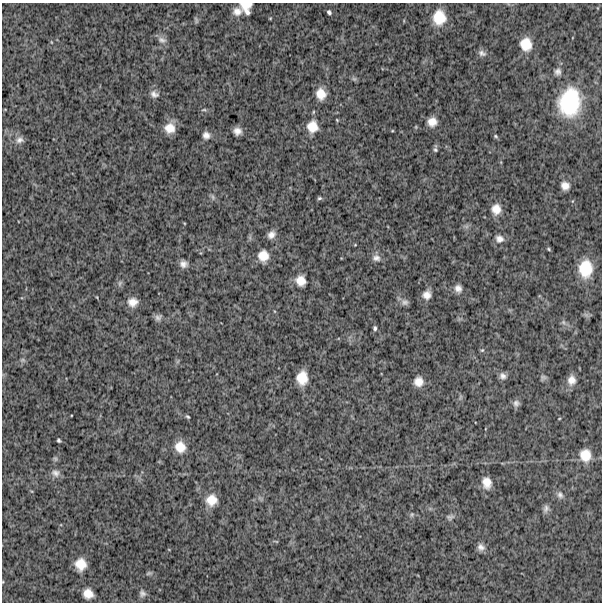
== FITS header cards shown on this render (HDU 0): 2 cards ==
NAXIS1  =                  600
NAXIS2  =                  600

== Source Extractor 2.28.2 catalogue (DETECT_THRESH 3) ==
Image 600 x 600 px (HDU 0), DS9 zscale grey, 1 PNG px = 1 image px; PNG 604 x 604 px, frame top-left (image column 1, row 600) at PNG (2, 3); no overlay
Background 946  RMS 270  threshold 812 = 3 sigma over >= 5 px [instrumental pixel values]
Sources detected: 75; all 75 listed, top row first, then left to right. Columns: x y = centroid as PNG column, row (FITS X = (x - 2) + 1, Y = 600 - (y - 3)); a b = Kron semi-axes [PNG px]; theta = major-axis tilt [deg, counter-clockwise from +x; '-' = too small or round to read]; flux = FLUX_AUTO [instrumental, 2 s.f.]
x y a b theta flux
246 7 13 11 -71 2.3e+05
237 11 10 9 - 1.3e+05
329 12 4 4 - 3.8e+04
439 17 15 13 -90 4.1e+05
196 20 9 3 -71 2.6e+04
162 40 12 7 -18 8.6e+04
51 42 5 3 - 1.3e+04
526 44 14 12 -82 3.3e+05
482 53 11 8 -22 7.7e+04
558 72 9 8 - 7.7e+04
354 79 7 6 - 3.4e+04
154 94 11 9 -24 9.2e+04
321 94 11 9 -78 2.3e+05
569 102 31 23 81 1.4e+06
204 110 7 3 8 2.6e+04
337 120 4 3 - 1.5e+04
432 122 10 9 - 1.7e+05
312 127 14 12 89 2.6e+05
416 127 5 3 - 1.6e+04
170 128 12 11 - 2.3e+05
237 131 7 6 - 1.1e+05
392 131 4 3 - 1.4e+04
206 135 9 9 - 9.3e+04
496 136 6 4 -24 2.7e+04
20 140 11 8 11 8.5e+04
435 150 6 5 - 3.3e+04
565 186 9 8 - 1.3e+05
213 197 9 5 -70 4.4e+04
319 198 6 5 - 3.1e+04
496 209 13 11 -88 2.0e+05
271 235 9 7 46 1.1e+05
499 239 11 9 -26 1.1e+05
355 245 5 3 - 1.3e+04
549 249 5 4 - 2.2e+04
263 256 12 10 -86 2.3e+05
376 258 11 9 -6 9.1e+04
183 264 8 8 - 9.7e+04
585 269 19 14 87 5.3e+05
301 281 12 11 - 2.0e+05
120 283 9 5 72 4.4e+04
458 288 9 8 - 1.0e+05
427 295 9 9 - 1.3e+05
133 302 11 10 - 1.6e+05
405 302 10 8 -16 6.9e+04
158 317 9 6 41 5.9e+04
563 322 8 5 -72 5.1e+04
375 328 6 5 - 3.7e+04
482 350 6 4 41 2.5e+04
23 360 7 5 -20 3.7e+04
503 376 9 8 - 8.1e+04
543 377 8 7 - 4.4e+04
302 378 12 9 87 3.1e+05
571 380 12 10 85 1.5e+05
418 382 10 10 - 1.6e+05
460 397 7 4 71 2.9e+04
516 403 9 8 - 6.9e+04
188 417 5 3 - 2.4e+04
559 419 4 3 - 1.3e+04
59 440 4 3 - 3.0e+04
180 447 13 12 - 2.5e+05
585 455 15 13 -79 3.0e+05
55 459 7 5 -68 3.5e+04
55 473 12 10 -21 9.8e+04
487 483 12 9 -78 1.9e+05
560 495 10 8 -63 7.7e+04
211 500 12 12 - 2.5e+05
546 509 11 7 68 6.9e+04
412 515 7 5 70 3.1e+04
450 517 12 7 8 6.0e+04
276 541 7 3 -13 1.8e+04
481 547 9 8 - 9.0e+04
80 564 11 10 - 2.7e+05
149 573 8 5 10 3.4e+04
142 593 9 8 - 6.7e+04
88 594 9 8 - 1.9e+05
At the frame edge (FLAGS 8, measured only in part): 1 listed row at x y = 246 7